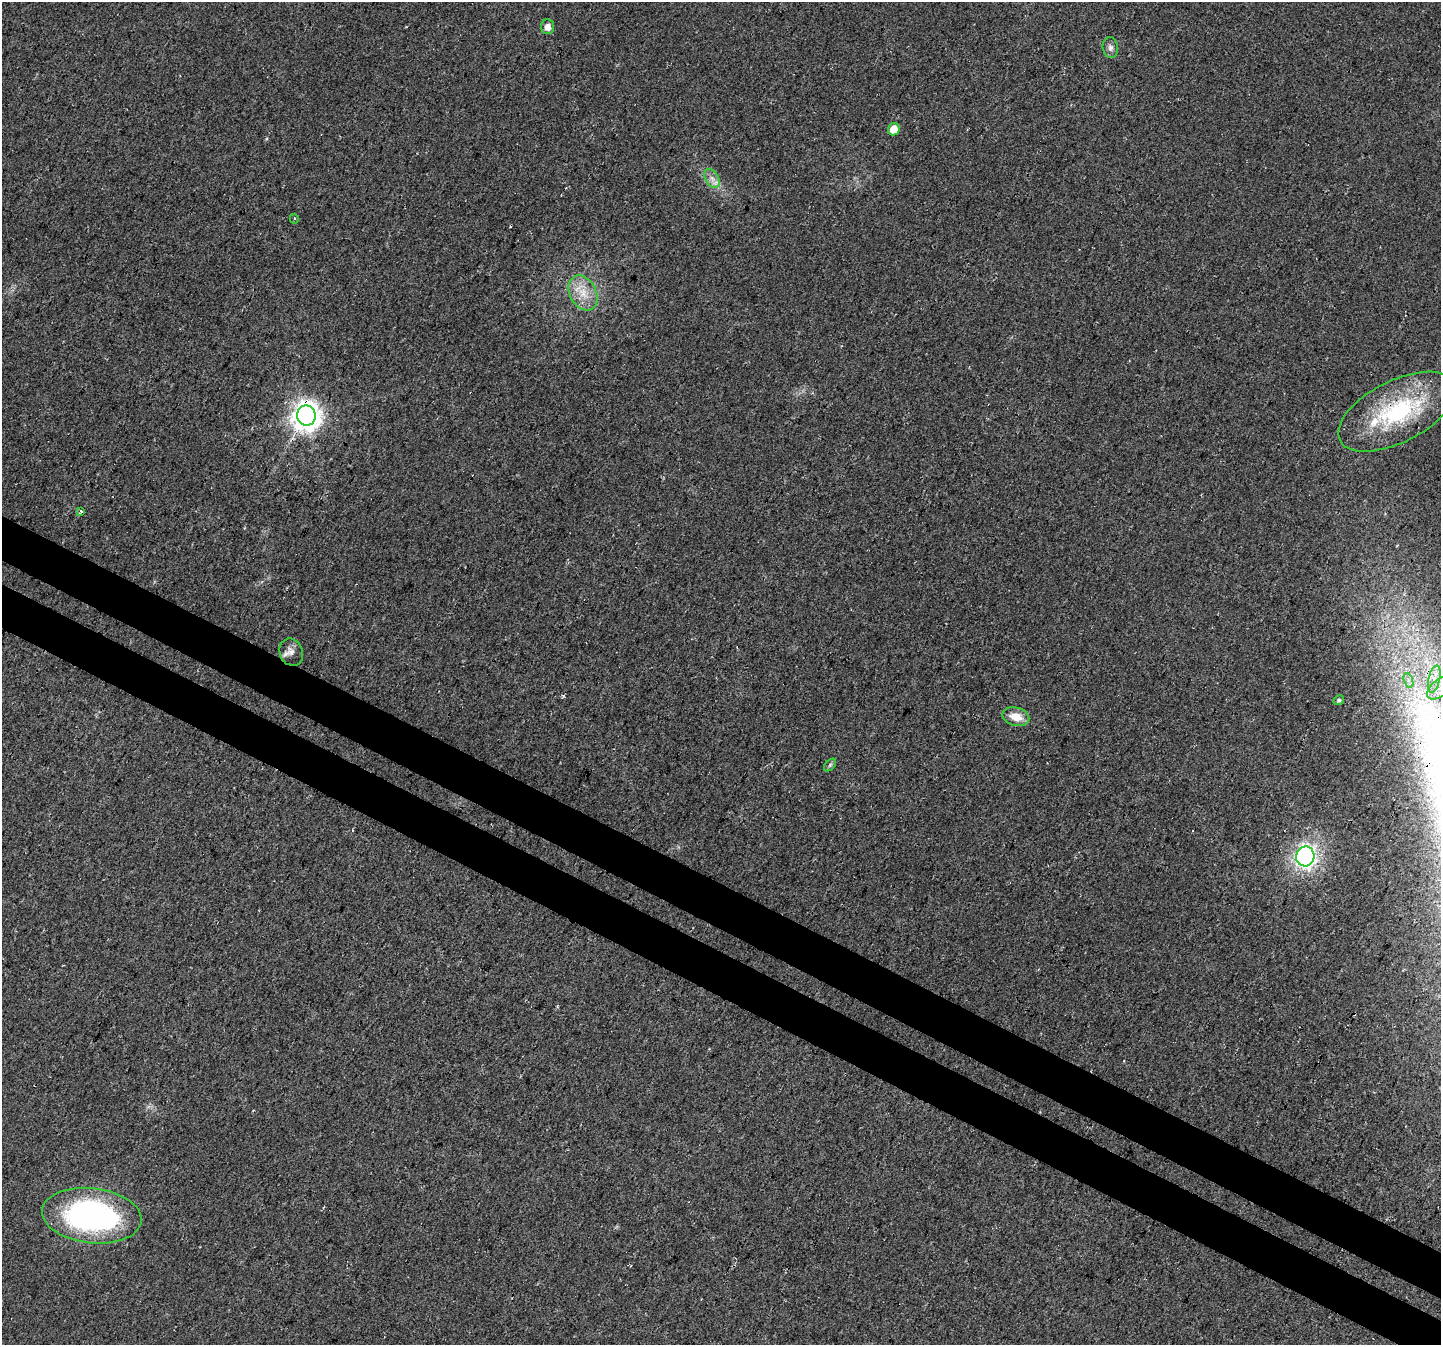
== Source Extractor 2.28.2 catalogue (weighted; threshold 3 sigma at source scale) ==
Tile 6 of 4 x 4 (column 2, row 2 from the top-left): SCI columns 1470-2908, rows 2940-4282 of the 5830 x 5942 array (HDU 1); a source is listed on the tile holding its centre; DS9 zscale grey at full resolution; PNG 1443 x 1347 px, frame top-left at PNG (2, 2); each listed source drawn as its Kron ellipse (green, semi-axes under 4 px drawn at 4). Shown black and unused: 7% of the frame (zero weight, under 3 of 4 exposures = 5% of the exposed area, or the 3 px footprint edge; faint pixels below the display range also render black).
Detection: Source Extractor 2.28.2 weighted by HDU 2 'WHT'; one run over the whole footprint, this tile lists its part. Background 0.023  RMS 0.0072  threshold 0.0325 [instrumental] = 3 sigma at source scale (4.5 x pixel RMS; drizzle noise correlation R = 1.50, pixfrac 1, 0.0396/0.0396 arcsec/px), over >= 5 px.
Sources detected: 23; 4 cosmic-ray / hot-pixel residue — neither listed nor drawn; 1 inside a brighter listed object's ellipse — not listed separately; the other 18 listed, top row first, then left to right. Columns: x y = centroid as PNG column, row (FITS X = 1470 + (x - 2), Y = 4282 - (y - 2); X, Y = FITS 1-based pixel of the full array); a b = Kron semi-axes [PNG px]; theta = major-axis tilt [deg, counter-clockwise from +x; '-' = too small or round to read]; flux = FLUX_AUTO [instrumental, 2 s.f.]
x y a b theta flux
548 27 7 6 - 5
1110 48 10 7 -80 3
894 129 6 6 - 10
712 178 10 6 -63 4
294 219 5 4 - 1.1
583 293 18 13 -62 13
1397 412 64 31 27 81
306 416 10 9 - 830
80 511 3 3 - 22
291 652 14 11 -69 5
1434 679 14 5 77 6.1
1408 680 7 4 -72 2.5
1440 688 15 8 39 9.5
1339 700 6 4 29 1.4
1016 717 14 9 -15 9.8
830 765 7 4 46 1.5
1305 856 10 9 - 230
92 1216 50 27 -6 180
Overlapping masked pixels (flux is a lower limit): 3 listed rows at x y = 1397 412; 306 416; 92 1216
Isophote crosses this tile's border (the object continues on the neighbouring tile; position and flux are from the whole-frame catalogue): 1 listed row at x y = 1440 688